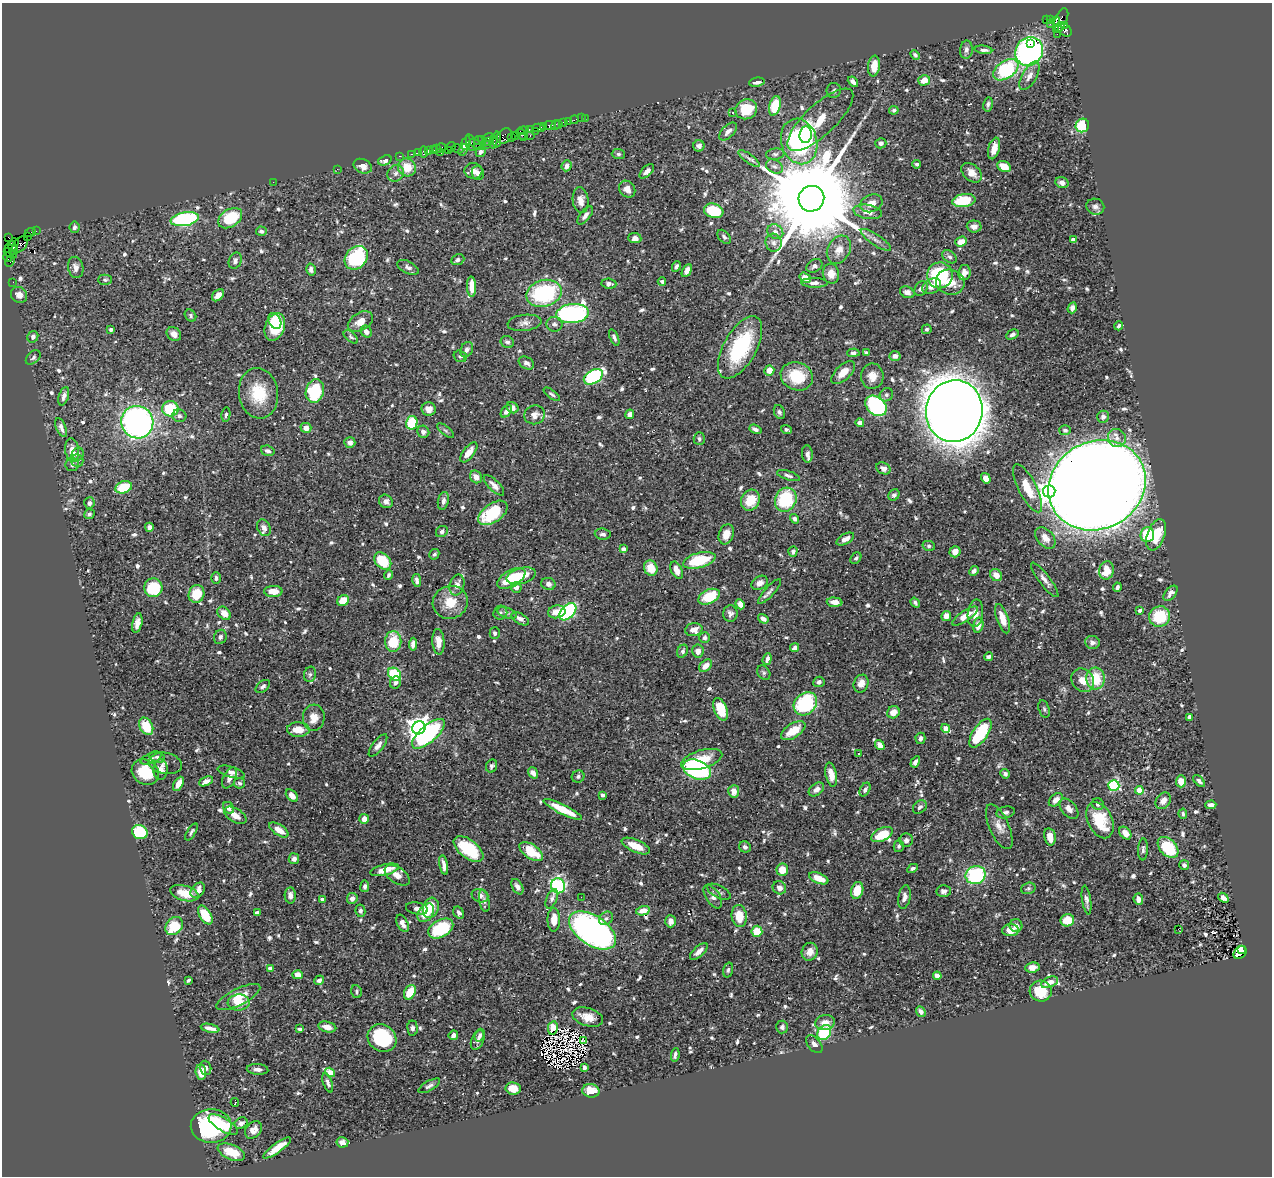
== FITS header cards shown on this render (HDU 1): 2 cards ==
NAXIS1  =                 1270
NAXIS2  =                 1174

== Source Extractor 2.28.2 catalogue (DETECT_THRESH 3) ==
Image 1270 x 1174 px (HDU 1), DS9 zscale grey, 1 PNG px = 1 image px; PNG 1274 x 1178 px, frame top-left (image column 1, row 1174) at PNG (2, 3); each listed source drawn as its Kron ellipse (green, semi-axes under 4 px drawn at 4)
Background 0.865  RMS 0.025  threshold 0.0743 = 3 sigma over >= 5 px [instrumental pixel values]
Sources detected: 788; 6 with non-positive FLUX_AUTO (blend fragments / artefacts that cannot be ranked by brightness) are neither listed nor drawn; of the other 782, the 500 brightest by FLUX_AUTO listed and drawn (282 fainter detections omitted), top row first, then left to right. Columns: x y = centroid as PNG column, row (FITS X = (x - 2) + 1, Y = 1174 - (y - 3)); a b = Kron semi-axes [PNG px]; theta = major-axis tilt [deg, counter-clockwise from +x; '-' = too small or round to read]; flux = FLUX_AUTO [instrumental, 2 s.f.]
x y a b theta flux
1050 19 3 3 - 25
1046 20 4 3 - 750
1056 21 4 3 - 280
1061 21 13 6 66 360
1050 24 3 2 - 14
1065 25 4 3 - 220
1060 27 5 2 - 89
1065 30 7 5 -40 290
1057 34 2 2 - 21
1031 43 3 2 - 12
966 50 9 6 82 5.8
983 50 9 4 -6 6.2
1029 51 15 13 55 360
915 55 5 4 - 3.6
874 66 10 6 82 22
1006 70 14 8 33 140
1029 76 16 7 60 13
924 80 6 5 - 19
757 82 8 4 9 6.8
853 82 6 4 -42 7.2
834 90 7 7 - 4.1
988 104 7 5 79 4.6
775 106 10 5 75 63
746 109 11 9 23 56
894 110 5 4 - 3.8
733 113 3 2 - 4.3
581 118 2 2 - 5.5
585 118 2 2 - 12
574 120 4 2 - 33
820 120 43 15 43 56
568 121 2 2 - 12
564 122 3 3 - 73
549 125 6 3 14 140
555 125 5 3 - 21
559 125 3 2 - 12
1082 125 7 6 - 64
544 126 3 2 - 61
538 128 6 4 1 150
529 129 3 2 - 50
523 131 5 3 - 68
535 131 4 2 - 61
728 132 11 6 46 8.6
521 134 5 3 - 61
516 135 3 2 - 100
806 135 8 6 84 50
504 136 9 6 41 340
530 136 3 2 - 130
512 137 3 2 - 26
524 137 3 2 - 86
489 138 6 3 17 190
482 139 3 2 - 53
479 140 4 2 - 56
497 140 8 3 88 140
799 141 23 18 -74 230
488 142 2 2 - 50
493 142 7 3 84 300
466 143 7 3 73 150
470 143 9 4 -76 140
881 143 5 5 - 5.1
477 144 9 4 -27 350
486 145 2 2 - 30
699 146 5 5 - 6.1
451 147 5 2 - 65
441 148 5 2 - 84
994 148 11 5 75 16
434 149 4 2 - 45
437 149 4 3 - 85
458 149 6 3 -28 140
463 150 6 3 68 84
428 151 4 2 - 63
448 151 3 3 - 92
424 152 5 3 - 110
481 152 5 4 - 6.2
418 153 3 2 - 40
441 153 4 3 - 61
412 154 3 2 - 62
618 154 7 5 -2 4.1
775 154 9 5 6 4.7
400 156 3 2 - 38
749 159 13 4 -36 5.9
385 160 7 4 21 9.8
916 164 4 3 - 3.8
363 166 9 7 -26 12
567 166 5 5 - 7.3
774 166 9 6 -29 6.6
407 167 9 8 - 31
1004 167 7 5 -25 27
337 169 2 2 - 14
473 171 9 8 - 11
647 171 9 5 44 7.2
396 173 9 7 45 7.1
478 173 7 6 - 8.5
972 173 12 8 -44 13
273 182 2 2 - 8.7
1062 183 7 5 -22 6.2
627 189 9 7 -50 10
811 199 13 12 - 48000
581 200 13 8 -83 12
964 201 11 6 8 58
871 203 11 8 21 14
1095 207 9 8 - 6.2
714 211 10 7 -16 74
868 212 14 7 -9 13
585 215 11 5 51 8.8
230 218 13 8 32 79
185 219 14 6 10 250
974 226 7 6 - 12
74 227 6 5 - 4.9
36 231 2 2 - 12
261 231 5 4 - 3.7
775 232 8 7 - 7.4
30 233 5 3 - 51
27 236 2 2 - 24
9 237 3 2 - 12
724 237 8 5 -49 4.7
635 238 6 5 - 8.5
1073 239 4 3 - 5
876 240 18 5 -34 8.7
961 242 6 4 20 17
14 243 4 3 - 95
774 243 9 8 - 7.2
20 245 10 6 49 470
12 246 6 3 -69 180
9 249 3 2 - 39
14 250 4 3 - 130
839 250 15 11 61 19
10 253 7 2 -27 130
8 257 5 3 - 87
950 257 8 5 -38 4.9
356 258 13 10 48 160
458 260 7 5 23 4.5
10 261 6 3 64 120
235 261 8 6 70 5.3
814 266 8 6 31 5.6
76 267 11 7 -80 10
408 267 11 6 -27 6.5
676 267 5 3 - 4.1
311 270 6 4 -75 5.5
687 271 7 4 60 10
964 273 8 6 79 11
831 274 10 8 -78 16
940 275 13 13 - 170
805 278 6 4 -33 16
105 280 7 5 0 3.9
662 281 4 3 - 4.2
13 282 2 2 - 17
950 282 14 12 -18 26
814 283 13 5 -1 8.3
609 284 7 5 -7 5.1
932 286 10 7 30 12
471 287 10 4 -89 21
921 289 8 6 60 6.3
907 292 7 5 -24 8.1
544 293 18 13 14 170
19 295 8 7 - 13
218 295 7 5 46 12
1072 308 5 4 - 5.2
572 314 16 9 5 390
190 316 6 5 - 3.8
275 321 8 6 -60 19
360 322 13 9 30 19
524 323 17 8 7 11
554 324 8 7 - 6
1119 326 4 3 - 3.7
275 327 14 9 70 65
111 329 4 3 - 4.2
927 329 5 4 - 3.7
366 331 6 5 - 9.5
174 334 8 6 -42 10
1012 334 7 4 26 5.1
33 337 6 5 - 6.1
351 337 8 4 -40 3.6
614 337 9 4 -67 4.9
507 342 7 6 - 4.6
740 347 34 16 60 150
467 350 8 6 64 6.8
853 353 6 4 2 3.9
866 353 4 3 - 4
460 356 7 5 -18 4.2
895 356 5 4 - 8.4
33 357 8 5 42 4.3
526 363 8 5 -30 6.3
769 370 5 5 - 18
843 372 15 7 43 19
797 376 16 13 -21 58
872 376 12 11 - 19
593 377 10 6 30 200
315 391 12 9 74 110
259 393 25 19 -81 61
552 394 9 4 -37 3.6
886 395 7 6 - 4.7
64 396 9 5 72 7.3
876 406 12 8 -39 200
513 408 6 5 - 8.4
170 409 8 7 - 74
429 409 7 6 - 12
506 411 7 4 53 7.3
954 411 31 28 79 5000
779 412 7 5 -64 4
630 414 5 4 - 9.8
226 415 7 4 81 3.8
535 415 10 9 - 11
179 416 7 6 - 5.1
1103 417 6 6 - 5.9
137 422 16 16 - 520
412 423 7 5 78 71
860 423 4 4 - 8.2
61 427 10 4 -67 7
306 428 5 5 - 13
755 429 6 4 -21 5.1
786 429 5 4 - 3.5
1065 430 6 5 - 4.1
446 431 10 4 -40 3.7
423 432 6 6 - 6.1
1117 438 9 8 - 12
699 439 6 5 - 4.5
350 442 5 5 - 7.9
72 450 12 7 -82 17
268 451 7 5 -18 5.4
469 452 12 5 52 17
78 454 7 6 - 4.7
807 454 8 5 -84 6.1
77 460 7 6 - 5.1
72 465 6 6 - 4.5
883 468 7 5 -28 6.5
788 476 12 4 -18 5.2
476 477 7 5 -51 11
986 478 5 4 - 19
494 485 13 5 -45 9.3
1097 485 50 43 28 9400
124 487 8 6 19 53
1028 488 26 9 -63 36
1049 491 6 6 - 740
894 495 6 5 - 4.9
750 500 11 9 63 37
786 500 12 10 65 97
386 501 7 6 - 7.9
443 501 9 5 79 6.6
89 503 6 5 - 5.7
493 513 17 9 36 88
89 514 5 5 - 3.9
795 519 5 4 - 5.8
149 527 5 4 - 4.7
264 528 9 6 -63 6.6
442 531 6 5 - 4.2
603 534 8 5 -6 5.1
726 534 10 7 71 18
1147 534 7 7 - 64
1156 535 16 8 69 47
1045 538 12 8 -48 15
845 539 10 5 28 10
929 546 6 5 - 3.6
623 549 4 3 - 10
793 551 5 4 - 7
955 552 6 5 - 11
434 554 5 5 - 4.2
856 558 6 4 50 3.6
699 560 16 7 15 80
383 561 10 7 -45 62
651 568 8 6 -63 32
677 570 9 5 -63 17
1106 570 9 7 76 31
974 571 5 4 - 6.3
389 575 5 4 - 3.7
996 575 6 5 - 15
521 576 15 8 15 38
216 578 6 5 - 5
511 578 15 8 29 59
1045 580 21 5 -52 12
417 581 6 4 -80 5.8
760 583 9 6 33 9.5
548 584 7 6 - 8
457 585 10 7 72 13
516 587 5 5 - 8.5
1117 587 4 3 - 4
153 588 9 9 - 81
273 591 9 5 0 21
769 591 16 5 48 5.8
1171 593 9 5 49 6.6
196 594 9 7 69 41
709 597 11 7 25 56
343 601 6 5 - 31
450 602 18 16 24 38
835 602 8 4 -3 11
915 603 5 4 - 3.6
740 604 5 4 - 8.8
1140 610 4 3 - 7
557 612 9 6 11 21
568 612 10 6 46 250
224 613 7 5 -45 18
500 613 7 6 - 3.8
507 613 10 5 -18 5
975 613 14 7 82 14
730 614 8 7 - 6.2
946 616 5 4 - 12
965 616 15 5 34 19
1160 616 11 10 - 66
520 619 9 5 -31 7.4
763 619 6 4 -33 6
1002 619 15 6 -71 21
137 623 10 5 78 9.7
978 625 7 5 77 15
694 630 8 6 12 14
495 633 6 5 - 3.6
220 637 7 6 - 5.3
704 638 5 5 - 5.7
393 641 10 8 88 50
438 642 13 6 -86 15
1092 643 7 6 - 6.1
413 644 6 4 84 9
795 648 5 4 - 5.9
683 651 7 5 61 4.1
698 651 6 6 - 11
988 657 5 4 - 6.3
767 659 6 4 71 6.3
705 666 7 5 42 15
764 673 8 6 -55 3.6
310 674 8 6 75 3.6
395 674 7 5 -42 81
1095 678 11 9 -86 51
1083 680 12 10 -48 20
819 682 6 5 - 5.5
396 683 6 5 - 5.8
861 684 9 7 68 13
263 686 8 5 38 4.8
805 704 13 10 44 150
721 709 12 6 -68 50
1044 709 9 5 -74 4
893 712 6 6 - 16
1189 717 4 3 - 5.6
314 718 13 11 85 18
146 726 9 6 -63 46
419 728 7 6 - 1400
946 728 4 4 - 27
298 730 11 7 -2 24
793 731 14 7 33 34
980 733 16 7 56 110
428 734 20 8 41 200
920 738 6 5 - 5.6
378 745 13 5 52 8
880 745 5 4 - 14
858 753 4 3 - 3.6
157 757 8 5 -19 4.3
151 758 11 5 21 4.8
702 760 21 9 17 40
915 762 6 4 59 7.1
165 763 17 10 -9 10
492 766 7 5 64 3.9
161 769 10 7 88 8.5
697 770 14 9 -22 290
145 772 14 12 -34 46
231 772 14 5 -16 7.3
533 773 6 4 -53 8.6
1005 774 5 4 - 4.5
831 775 12 5 -78 18
578 776 6 6 - 4.2
230 778 11 6 64 9
206 781 7 4 25 9
1181 781 6 5 - 20
1199 781 7 4 -47 4.8
240 783 5 5 - 4
179 784 8 4 62 15
1114 786 5 5 - 170
816 789 9 5 38 8.9
865 790 7 5 59 5.2
1139 790 4 4 - 40
734 791 6 5 - 14
602 795 3 3 - 4.7
292 796 7 5 -48 11
1056 800 8 5 42 11
1163 801 9 6 51 11
1098 804 6 5 - 4.9
1211 805 5 4 - 6.4
920 807 8 5 44 5.7
228 808 6 5 - 8.8
563 809 21 5 -26 44
1069 809 12 7 -49 11
1006 812 9 6 13 5.6
1183 814 5 4 - 3.5
235 815 12 7 -32 12
364 819 5 5 - 12
1100 820 19 12 -65 65
999 827 24 10 -66 17
279 830 11 5 -33 21
140 832 8 7 - 80
191 832 10 3 58 3.7
1125 833 7 5 -51 12
882 835 11 6 27 42
1050 837 9 6 -79 16
906 840 7 7 - 6.1
636 846 15 6 -24 24
899 846 6 5 - 4
745 847 6 5 - 5.2
1168 847 12 8 -46 71
468 849 17 9 -39 81
1143 849 11 5 86 4.7
531 852 13 7 -35 49
294 859 5 5 - 5.3
444 865 10 4 -79 9.5
1184 865 5 5 - 5.6
913 868 5 4 - 3.7
385 870 14 5 14 28
782 870 6 6 - 23
397 875 14 8 -35 14
976 875 10 9 - 130
819 878 10 5 -22 25
365 886 6 4 83 4.5
558 886 7 7 - 200
517 887 8 5 -60 6.7
779 888 7 6 - 9.2
1028 888 7 5 17 3.5
198 890 8 6 50 13
857 890 8 6 73 32
944 891 7 6 - 6.4
719 892 13 6 -28 6.4
184 893 14 7 -16 26
290 895 8 5 -87 9.9
480 896 8 6 -23 8
581 897 2 2 - 5.3
713 897 13 7 -57 9.8
904 897 12 6 80 8.4
352 898 5 5 - 8.2
1223 898 6 4 -40 7.3
552 899 10 5 67 6.5
1138 899 5 5 - 8.1
322 900 4 3 - 3.7
1086 900 14 4 -82 6.4
484 901 11 5 -79 5
417 908 11 6 -10 10
431 908 10 7 73 40
360 911 6 5 - 4.3
643 911 7 4 13 16
257 912 4 3 - 4.1
426 913 10 7 56 30
459 913 6 5 - 5.4
205 915 10 5 -58 48
739 916 11 7 -83 34
606 918 7 6 - 5.3
554 920 11 6 89 18
1067 920 7 6 - 25
670 921 6 5 - 11
402 923 9 5 -63 10
174 926 10 8 50 47
1016 926 6 6 - 7.8
441 929 13 8 29 110
1178 929 3 2 - 11
592 930 26 14 -33 610
1011 930 8 6 1 20
757 931 5 5 - 36
1242 949 3 3 - 330
699 951 11 5 42 13
810 952 9 8 - 13
1240 952 7 5 42 780
1032 967 7 5 7 14
270 969 4 4 - 16
728 970 7 4 75 3.7
298 975 5 4 - 21
937 976 4 4 - 12
188 980 4 3 - 3.5
319 980 5 4 - 7.3
1050 982 9 5 21 15
1041 991 11 10 - 37
356 992 7 5 -72 3.7
410 992 8 5 61 38
238 997 24 8 27 25
239 1002 11 8 5 25
921 1012 5 4 - 7.8
588 1017 16 8 -17 20
825 1022 10 7 10 13
327 1027 9 5 -12 14
782 1027 6 6 - 4.7
210 1028 9 3 -12 9.2
412 1028 7 5 -86 5.2
553 1028 7 5 79 14
299 1029 4 3 - 3.7
824 1033 8 6 52 97
453 1035 5 4 - 6.2
480 1035 6 5 - 5.4
382 1038 15 13 -37 120
478 1040 10 6 67 7
584 1040 2 2 - 230
814 1044 10 6 -51 7.9
675 1055 7 3 82 4.7
584 1067 4 3 - 4.6
206 1068 7 5 -74 4.4
257 1069 11 5 -6 7.2
201 1072 7 5 -85 22
330 1072 5 4 - 40
328 1083 10 4 -70 5.6
429 1086 12 5 29 5
513 1088 7 6 - 21
591 1091 8 6 -10 27
235 1103 4 2 - 5.9
241 1123 7 5 27 6.6
223 1125 17 6 -30 22
211 1126 20 16 1 180
253 1130 10 7 46 12
342 1142 6 5 - 7.3
277 1148 17 5 36 25
231 1152 14 7 -23 32
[282 fainter detections neither listed nor drawn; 6 non-positive-flux detections neither listed nor drawn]